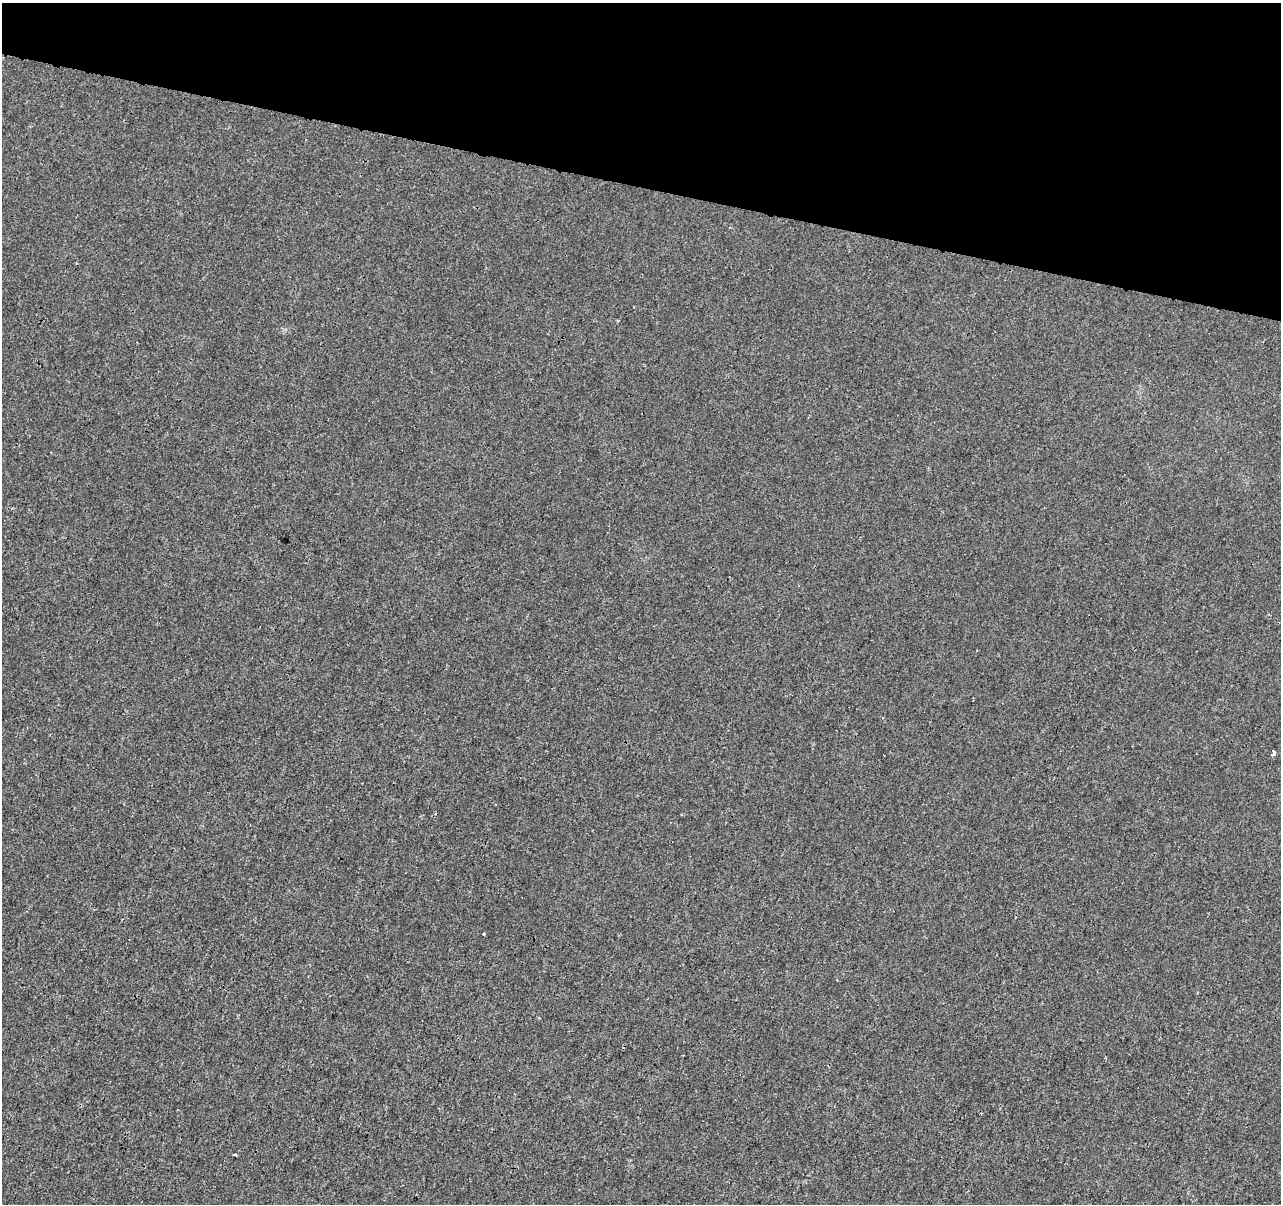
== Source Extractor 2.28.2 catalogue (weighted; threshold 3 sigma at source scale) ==
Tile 2 of 4 x 4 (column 2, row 1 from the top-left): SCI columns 1288-2566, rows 3888-5089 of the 5125 x 5312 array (HDU 1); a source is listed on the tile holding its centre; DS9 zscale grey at full resolution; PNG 1283 x 1206 px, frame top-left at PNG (2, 3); no overlay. Shown black and unused: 15% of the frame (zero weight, under 3 of 4 exposures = <1% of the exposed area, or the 3 px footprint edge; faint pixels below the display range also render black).
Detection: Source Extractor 2.28.2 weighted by HDU 2 'WHT'; one run over the whole footprint, this tile lists its part. Background 5.92e-05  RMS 0.0014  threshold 0.00628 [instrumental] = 3 sigma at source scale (4.5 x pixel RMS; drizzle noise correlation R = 1.50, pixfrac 1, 0.0396/0.0396 arcsec/px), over >= 5 px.
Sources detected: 3; all 3 listed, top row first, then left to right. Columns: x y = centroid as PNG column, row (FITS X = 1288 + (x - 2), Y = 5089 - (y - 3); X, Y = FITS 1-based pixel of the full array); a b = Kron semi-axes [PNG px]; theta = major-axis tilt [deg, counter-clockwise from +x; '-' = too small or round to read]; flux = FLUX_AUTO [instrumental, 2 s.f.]
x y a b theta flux
1273 753 4 3 - 2.6
484 934 3 3 - 0.4
235 1155 3 3 - 0.39